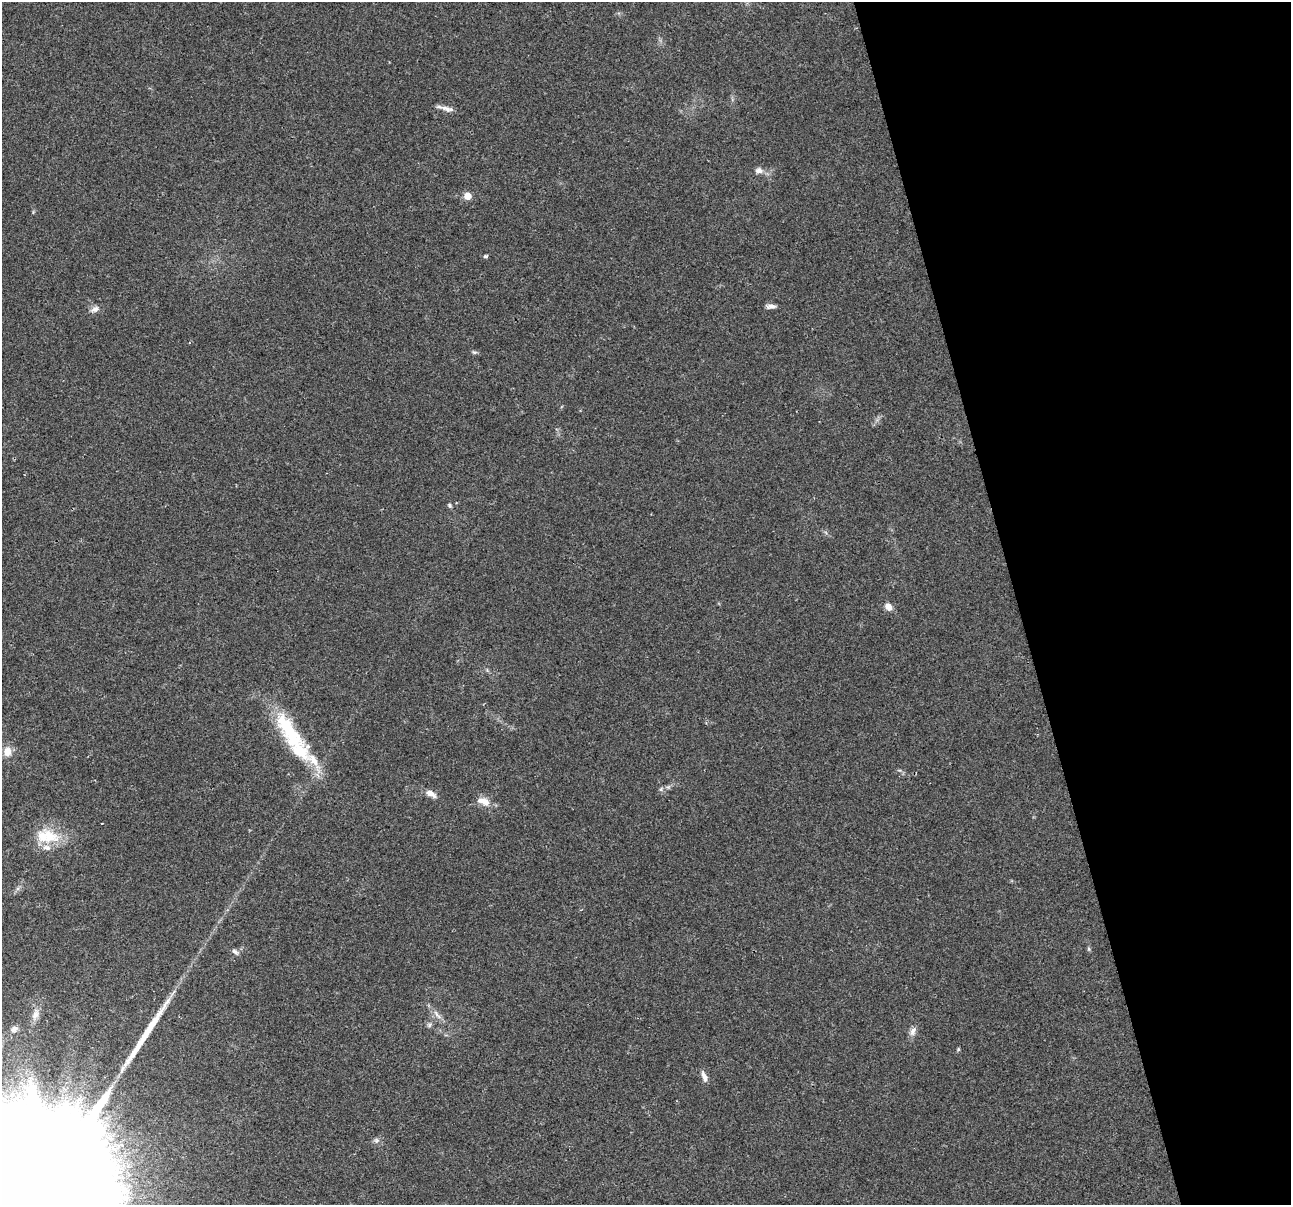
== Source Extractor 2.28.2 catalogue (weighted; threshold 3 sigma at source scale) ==
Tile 12 of 4 x 4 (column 4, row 3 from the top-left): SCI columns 3867-5155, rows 1297-2499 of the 5155 x 4952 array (HDU 1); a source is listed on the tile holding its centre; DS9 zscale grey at full resolution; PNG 1293 x 1207 px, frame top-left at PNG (2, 2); no overlay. Shown black and unused: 21% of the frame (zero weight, under 2 of 3 exposures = <1% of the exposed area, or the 3 px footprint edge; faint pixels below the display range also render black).
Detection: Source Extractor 2.28.2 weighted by HDU 2 'WHT'; one run over the whole footprint, this tile lists its part. Background 0.0234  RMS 0.0043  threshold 0.0193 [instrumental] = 3 sigma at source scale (4.5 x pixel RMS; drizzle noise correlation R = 1.50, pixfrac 1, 0.0396/0.0396 arcsec/px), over >= 5 px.
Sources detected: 32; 1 long thin detection or spike segment (spike, bleed or trail) — not listed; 4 inside a brighter listed object's ellipse — not listed separately; the other 27 listed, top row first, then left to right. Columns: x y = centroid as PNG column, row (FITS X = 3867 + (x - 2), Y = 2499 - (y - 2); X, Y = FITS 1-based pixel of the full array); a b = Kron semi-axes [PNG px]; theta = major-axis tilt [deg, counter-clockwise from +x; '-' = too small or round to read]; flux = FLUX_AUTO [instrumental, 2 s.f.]
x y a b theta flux
445 108 23 5 -13 2.6
759 170 10 8 11 2.1
467 196 6 6 - 4.7
486 256 3 3 - 1.3
771 306 12 5 4 1.8
94 309 13 7 27 2
474 352 7 5 -13 0.78
449 505 6 4 -24 0.67
888 607 8 6 -47 3.4
289 731 61 20 -55 34
7 752 10 9 - 4.1
661 789 7 4 46 0.84
431 793 14 7 -32 3.2
484 801 18 10 -21 4.5
102 823 2 2 - 0.31
49 836 30 20 -25 14
1089 949 6 5 - 0.61
235 952 10 5 -37 1.3
35 1014 17 9 72 3.4
437 1015 17 5 -54 2.5
429 1025 7 5 47 0.9
14 1029 10 7 25 2
913 1031 12 8 62 2.2
958 1049 6 4 -73 0.5
704 1077 14 6 -70 2.4
376 1140 8 6 45 1.2
47 1187 98 33 11 87000
Isophote crosses this tile's border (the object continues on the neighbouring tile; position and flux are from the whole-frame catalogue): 1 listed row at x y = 47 1187